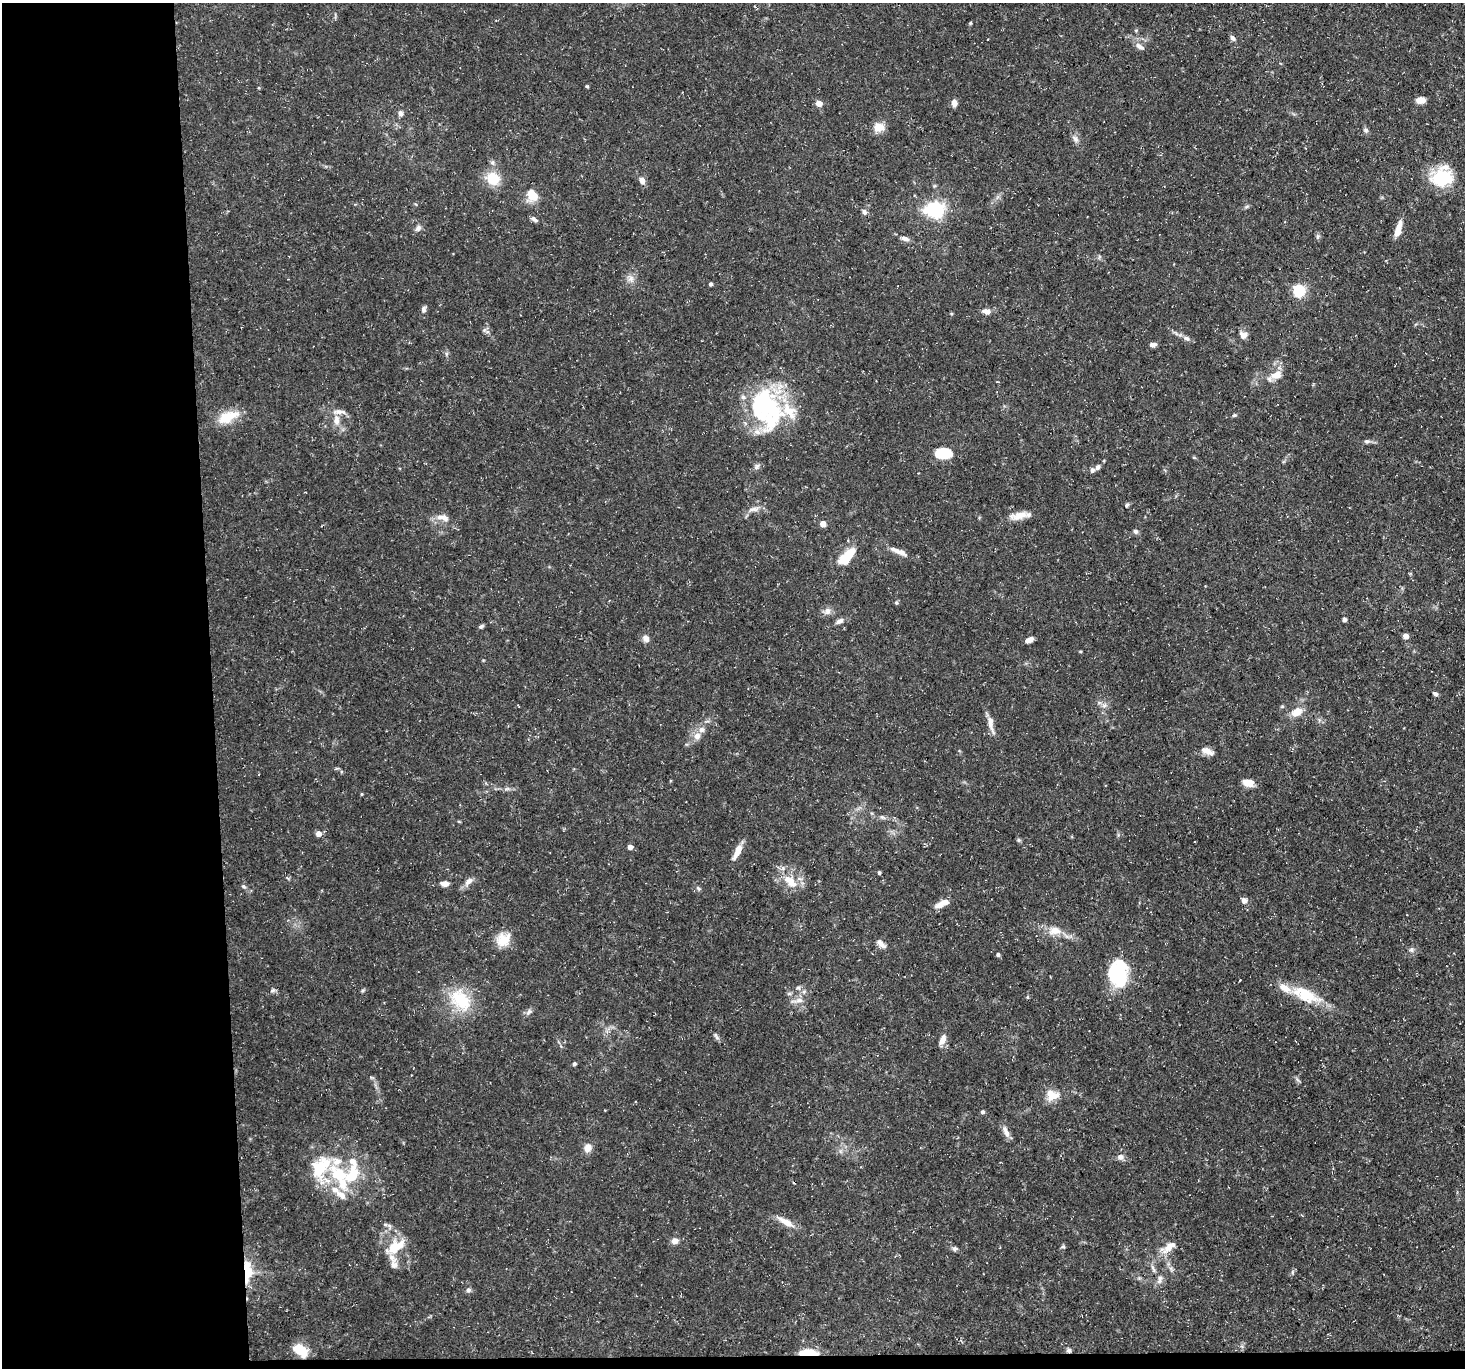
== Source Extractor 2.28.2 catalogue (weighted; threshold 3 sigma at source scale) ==
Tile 7 of 3 x 3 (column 1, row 3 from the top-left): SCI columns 1-1463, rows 122-1487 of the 4390 x 4363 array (HDU 1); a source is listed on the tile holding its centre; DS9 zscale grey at full resolution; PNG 1467 x 1370 px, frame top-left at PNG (2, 3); no overlay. Shown black and unused: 15% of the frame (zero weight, under 3 of 5 exposures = <1% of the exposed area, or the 3 px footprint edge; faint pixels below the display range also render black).
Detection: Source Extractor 2.28.2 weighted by HDU 2 'WHT'; one run over the whole footprint, this tile lists its part. Background 0.133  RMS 0.0051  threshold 0.0228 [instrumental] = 3 sigma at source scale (4.5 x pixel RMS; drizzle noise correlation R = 1.50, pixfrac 1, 0.05/0.05 arcsec/px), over >= 5 px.
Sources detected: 134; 3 inside a brighter object's white glare — not listed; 15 inside a brighter listed object's ellipse — not listed separately; the other 116 listed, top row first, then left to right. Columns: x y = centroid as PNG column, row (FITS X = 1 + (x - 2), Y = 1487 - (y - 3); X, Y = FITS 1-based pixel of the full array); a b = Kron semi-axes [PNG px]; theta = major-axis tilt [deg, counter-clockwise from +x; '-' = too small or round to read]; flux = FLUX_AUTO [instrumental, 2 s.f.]
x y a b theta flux
970 23 4 4 - 0.54
1233 38 7 5 -55 1.6
1140 46 15 6 -34 2.4
587 86 4 3 - 0.7
1420 100 10 7 4 3.1
819 103 7 6 - 3.4
954 103 8 6 -86 2.9
401 113 8 6 -74 1.5
879 127 13 11 3 5.5
1366 130 7 5 -21 1.1
1075 139 11 6 -50 2
493 179 16 15 - 12
642 180 7 6 - 3.2
1440 180 26 18 -37 19
532 195 17 11 -60 7.6
1246 207 8 3 19 0.85
936 209 7 6 - 160
864 212 8 6 -52 1.5
534 219 10 5 -42 1.6
418 228 9 7 52 1.9
1398 229 20 7 74 5.5
905 238 11 5 -13 2.4
631 279 10 8 72 2.9
711 284 4 3 - 1.2
1299 290 5 5 - 73
424 309 8 6 83 1.7
986 311 9 6 -14 3
1243 335 11 8 -45 2.7
1186 338 11 6 -28 2
1153 345 7 5 -1 1.9
446 354 6 4 72 0.82
1277 375 16 11 21 5.9
769 406 65 26 -81 54
1234 415 6 4 21 0.81
228 417 31 14 24 12
336 420 14 8 -87 4.3
1367 441 8 5 -2 1.2
943 453 18 11 1 14
757 467 9 6 50 1.5
1097 467 6 5 - 1.6
1092 470 7 6 - 1.3
1127 505 6 4 60 0.83
754 509 17 6 7 2.9
1019 516 25 9 13 5.9
443 518 18 8 -12 4.5
823 524 5 4 - 5.9
1135 531 7 5 -42 1.3
895 550 17 6 -28 3.3
847 557 19 8 49 18
896 603 6 5 - 0.82
827 611 10 8 58 2.6
1344 619 4 4 - 1.4
840 621 10 6 27 2.2
481 627 7 5 47 0.95
1406 636 5 5 - 2.9
646 638 10 8 -53 2.4
1029 640 9 5 26 2.8
1435 694 7 5 -31 1.3
1104 705 8 4 45 1.3
1297 712 14 10 35 6.2
991 723 25 6 -80 4.7
697 736 10 9 - 3.6
1207 751 17 7 -24 3.9
1248 783 12 8 -10 5.2
507 789 10 4 13 1.3
361 794 5 3 - 0.45
882 817 7 4 -30 1.1
318 834 5 5 - 3.7
1019 840 6 5 - 0.79
630 847 4 4 - 3.3
737 851 21 7 65 5.7
879 873 4 3 - 0.83
468 881 14 7 46 3.1
790 881 23 12 -43 10
445 884 8 6 -4 3.3
244 886 6 5 - 1
698 888 8 4 -45 0.9
1244 900 7 6 - 2.3
942 903 19 7 26 5.1
1055 931 18 11 5 6.6
503 939 19 16 31 8.8
881 944 14 7 -42 2.8
1411 949 7 7 - 1.4
998 954 4 4 - 1.1
1118 973 27 21 71 34
798 988 7 5 -29 1.1
273 990 7 5 21 1.1
804 992 6 4 -72 0.99
1306 994 39 17 -27 19
460 1000 36 23 -46 23
799 1000 11 7 0 2.8
529 1012 10 6 45 1.6
717 1037 7 4 -64 1.2
942 1040 13 7 69 3.5
574 1064 4 4 - 1
1052 1095 18 15 -3 6.8
982 1112 5 5 - 1
1006 1132 18 6 -66 3.2
588 1148 9 8 - 4.2
1120 1157 9 8 - 2.2
340 1176 46 19 -61 31
785 1222 25 7 -29 5.7
674 1241 7 6 - 3.2
398 1246 31 12 28 11
1062 1247 6 4 10 0.85
1169 1247 22 10 41 6.8
955 1249 6 5 - 1.4
394 1265 15 10 -88 4.6
1153 1268 13 4 -73 1.8
247 1271 30 10 -89 14
1292 1272 7 4 71 0.87
1159 1279 13 6 72 2.6
468 1290 7 6 - 1.4
301 1350 17 10 -35 11
1069 1350 7 6 - 1.2
808 1353 16 5 -1 14
Overlapping masked pixels (flux is a lower limit): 3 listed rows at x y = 247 1271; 1069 1350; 808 1353